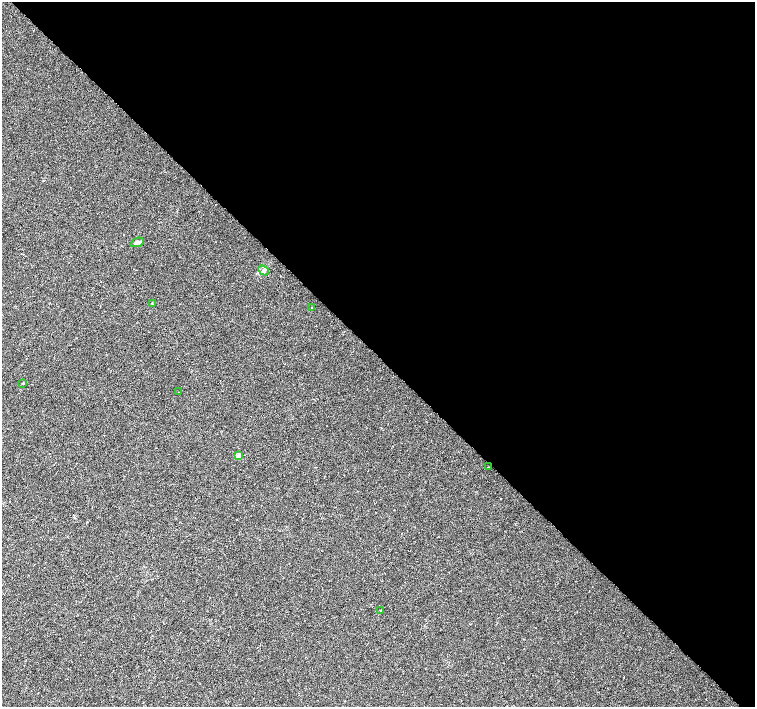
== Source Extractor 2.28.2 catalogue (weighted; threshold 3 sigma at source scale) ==
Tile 8 of 4 x 4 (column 4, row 2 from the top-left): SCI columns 4517-6022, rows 2970-4378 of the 6024 x 6005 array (HDU 1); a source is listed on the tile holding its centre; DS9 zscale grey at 2 x 2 block average (1 PNG px = mean of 2 x 2 image px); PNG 757 x 709 px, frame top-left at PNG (2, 2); each listed source drawn as its Kron ellipse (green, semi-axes under 4 px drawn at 4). Shown black and unused: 50% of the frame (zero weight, under 3 of 6 exposures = <1% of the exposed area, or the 3 px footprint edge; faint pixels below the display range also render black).
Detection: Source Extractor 2.28.2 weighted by HDU 2 'WHT'; one run over the whole footprint, this tile lists its part. Background 0.00658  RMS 0.0039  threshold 0.0159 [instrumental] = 3 sigma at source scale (4.09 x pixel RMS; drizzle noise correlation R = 1.36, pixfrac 0.8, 0.0396/0.0396 arcsec/px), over >= 5 px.
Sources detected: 11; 2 cosmic-ray / hot-pixel residue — neither listed nor drawn; the other 9 listed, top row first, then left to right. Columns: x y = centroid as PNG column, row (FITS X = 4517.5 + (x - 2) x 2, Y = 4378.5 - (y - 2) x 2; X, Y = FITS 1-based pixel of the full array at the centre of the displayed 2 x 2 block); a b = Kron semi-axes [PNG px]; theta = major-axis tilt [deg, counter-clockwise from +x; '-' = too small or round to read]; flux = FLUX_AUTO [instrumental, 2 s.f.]
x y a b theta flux
137 242 7 4 21 2.1
263 270 6 3 -40 1.4
152 303 3 2 - 0.39
312 308 2 2 - 0.76
23 383 2 2 - 0.8
178 392 2 2 - 0.89
238 456 2 2 - 11
488 467 2 2 - 0.28
380 610 2 2 - 0.46